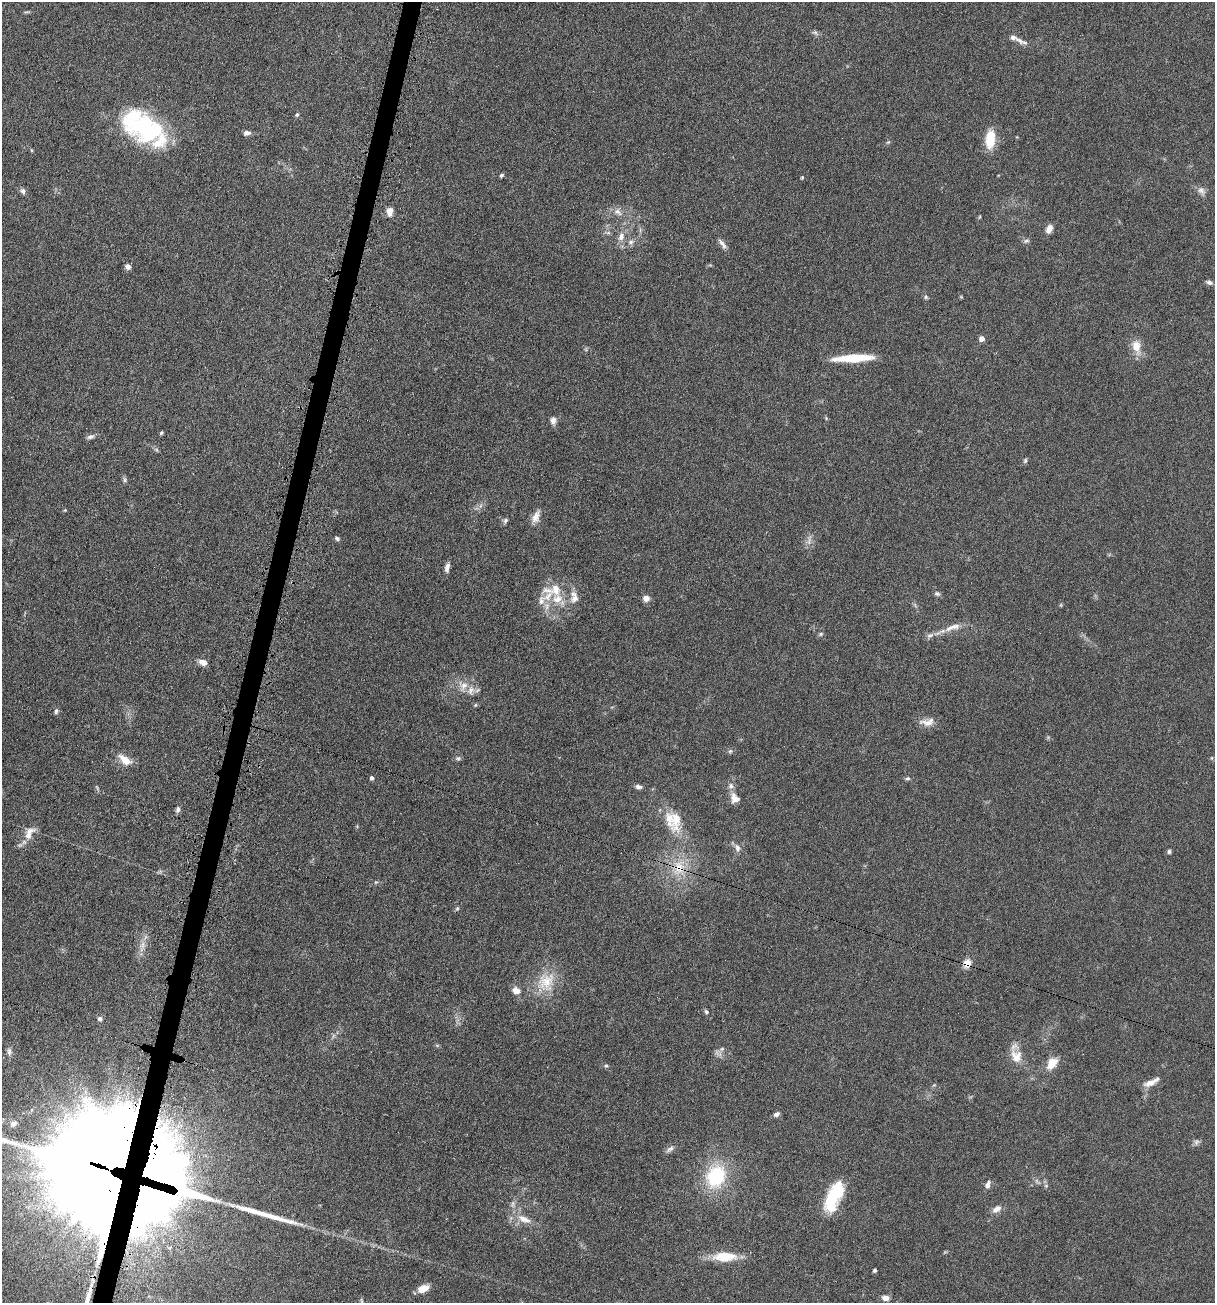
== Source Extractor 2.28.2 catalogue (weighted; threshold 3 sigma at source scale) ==
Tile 7 of 4 x 4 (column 3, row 2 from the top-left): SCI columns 3207-4419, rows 2908-4208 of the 5918 x 5679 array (HDU 1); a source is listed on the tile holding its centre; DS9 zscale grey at full resolution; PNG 1217 x 1305 px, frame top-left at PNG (2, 2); no overlay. Shown black and unused: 2% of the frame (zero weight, under 4 of 7 exposures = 19% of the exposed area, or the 3 px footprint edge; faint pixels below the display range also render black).
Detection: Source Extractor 2.28.2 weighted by HDU 2 'WHT'; one run over the whole footprint, this tile lists its part. Background 0.111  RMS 0.0057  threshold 0.0234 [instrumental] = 3 sigma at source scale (4.09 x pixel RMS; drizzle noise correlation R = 1.36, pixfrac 0.8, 0.05/0.05 arcsec/px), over >= 5 px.
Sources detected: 115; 2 too faint to see at this stretch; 4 inside a brighter object's white glare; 1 long thin detection or spike segment (spike, bleed or trail) — not listed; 12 inside a brighter listed object's ellipse — not listed separately; the other 96 listed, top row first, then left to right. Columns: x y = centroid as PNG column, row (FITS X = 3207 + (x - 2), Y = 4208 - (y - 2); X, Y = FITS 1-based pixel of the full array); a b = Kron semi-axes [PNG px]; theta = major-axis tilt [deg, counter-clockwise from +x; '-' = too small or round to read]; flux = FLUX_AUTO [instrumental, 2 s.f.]
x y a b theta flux
815 33 10 5 -33 1.2
1019 40 17 6 -39 3
297 115 6 4 50 0.73
143 127 34 26 30 44
247 133 8 5 5 1.8
990 139 19 9 86 14
888 142 7 4 44 0.74
31 150 6 3 -71 0.49
501 175 6 4 39 0.86
802 177 4 4 - 0.5
23 191 7 7 - 1.5
1201 191 13 8 -59 2.5
390 211 11 7 83 3.3
618 212 13 9 -38 3.3
979 217 5 3 - 0.44
1049 229 10 6 66 3.4
608 233 7 4 18 0.88
621 236 12 8 78 3.5
1026 241 9 5 14 1.1
631 242 8 5 27 1.6
722 244 16 5 -53 2.2
128 267 7 6 - 1.6
1209 282 11 6 -19 1.6
926 297 6 5 - 0.81
961 297 6 3 -19 0.45
982 338 5 4 - 3.7
1136 347 20 11 -76 6.4
853 358 42 8 3 18
826 418 5 4 - 0.53
553 421 9 7 -89 2.3
161 433 5 4 - 0.72
90 437 11 6 18 1.6
157 450 6 4 -71 0.73
1025 461 7 5 75 0.86
125 480 8 5 -85 1
65 510 4 4 - 0.48
536 517 16 9 69 4.1
505 521 8 5 69 1.1
337 538 7 5 -33 0.96
809 540 16 5 80 2.3
447 567 12 6 79 2.2
554 589 32 16 5 14
937 594 7 6 - 1.1
646 598 7 7 - 2.9
953 627 27 8 18 5.8
821 634 6 5 - 0.84
203 662 9 6 -25 3.5
463 686 15 13 -88 6
56 711 8 5 81 1.1
927 722 22 9 6 4.5
730 751 7 5 43 0.91
458 758 7 6 - 1.1
1212 758 6 4 71 0.53
125 760 18 9 -37 5.9
372 778 4 4 - 1.4
907 778 6 5 - 0.93
639 787 9 5 -8 1.6
734 798 14 11 -71 3.9
178 809 8 6 77 1.4
676 819 39 13 -86 12
29 833 21 11 57 5.7
737 848 12 7 -74 2.3
1169 851 6 5 - 0.94
679 868 23 18 -89 15
376 882 6 4 41 0.61
457 908 6 5 - 0.74
142 945 12 6 85 2.9
967 963 13 10 72 4
546 982 29 24 60 16
516 991 9 7 -27 3.5
706 1012 7 5 -51 0.95
100 1019 6 6 - 1.6
9 1051 10 6 -82 1.7
720 1054 7 6 - 1.9
1016 1056 18 15 -75 7.9
1052 1063 15 10 55 7.2
606 1066 5 4 - 0.73
1151 1082 21 7 25 4.1
934 1085 5 4 - 0.61
776 1114 8 5 30 1.6
13 1124 11 8 37 3.1
1196 1142 9 7 52 1.4
670 1149 12 6 37 1.8
107 1168 54 34 2 5900
716 1176 27 21 65 32
988 1185 11 6 74 2.1
1046 1186 6 4 0 0.7
832 1199 34 17 64 21
148 1201 135 99 57 2300
996 1209 14 8 33 3.1
524 1219 19 9 -24 5.9
725 1256 28 11 1 14
874 1270 4 3 - 1
423 1289 11 7 23 6.7
885 1298 7 6 - 3.1
361 1302 8 4 -81 0.96
Overlapping masked pixels (flux is a lower limit): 4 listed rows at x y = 679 868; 967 963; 107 1168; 148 1201
Isophote crosses this tile's border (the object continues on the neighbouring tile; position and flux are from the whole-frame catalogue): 2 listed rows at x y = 107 1168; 361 1302